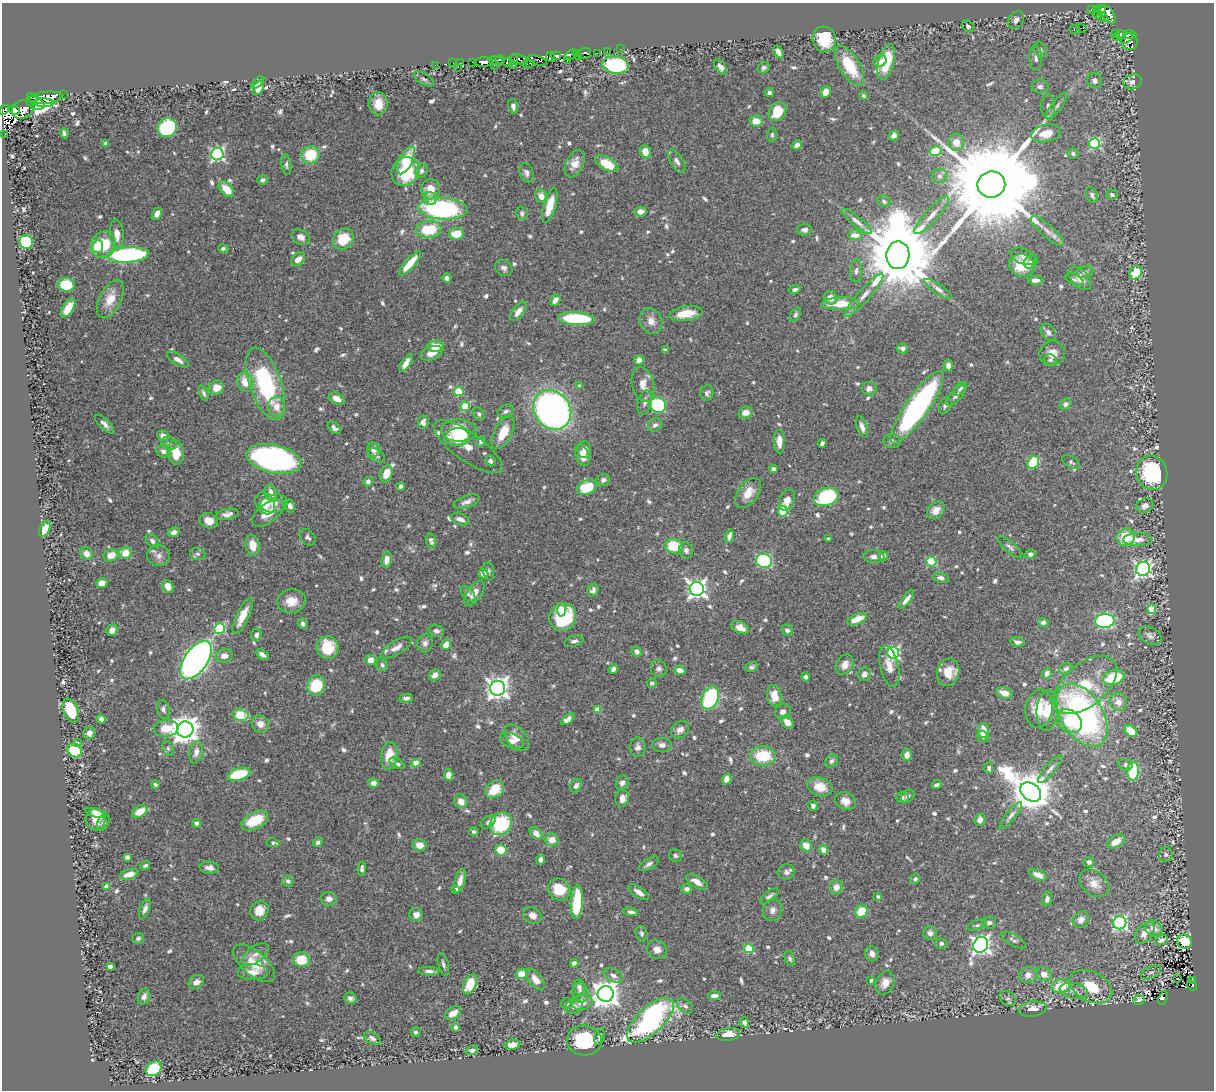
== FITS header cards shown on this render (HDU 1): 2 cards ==
NAXIS1  =                 1212
NAXIS2  =                 1088

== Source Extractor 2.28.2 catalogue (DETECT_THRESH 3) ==
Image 1212 x 1088 px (HDU 1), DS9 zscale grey, 1 PNG px = 1 image px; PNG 1216 x 1092 px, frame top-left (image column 1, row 1088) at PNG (2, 3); each listed source drawn as its Kron ellipse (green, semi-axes under 4 px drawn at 4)
Background 0.668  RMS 0.015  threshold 0.0438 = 3 sigma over >= 5 px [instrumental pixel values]
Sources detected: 789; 13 with non-positive FLUX_AUTO (blend fragments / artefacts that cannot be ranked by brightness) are neither listed nor drawn; of the other 776, the 500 brightest by FLUX_AUTO listed and drawn (276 fainter detections omitted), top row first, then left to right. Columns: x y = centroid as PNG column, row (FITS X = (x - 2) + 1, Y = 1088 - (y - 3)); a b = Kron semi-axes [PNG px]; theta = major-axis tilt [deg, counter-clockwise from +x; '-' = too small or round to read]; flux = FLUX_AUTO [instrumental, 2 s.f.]
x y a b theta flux
1091 9 4 3 - 23
1097 9 4 3 - 88
1101 9 5 4 - 25
1097 14 5 3 - 5.3
1108 14 10 5 -55 39
1102 17 6 3 -26 38
1016 20 9 7 52 5.2
968 26 6 5 - 3
1082 28 5 3 - 2.7
1075 30 5 3 - 17
1116 34 3 3 - 81
1121 35 5 4 - 45
1130 35 6 3 2 71
1116 38 2 2 - 4.6
824 39 13 11 -64 31
1127 39 7 3 35 160
1129 42 8 8 - 74
620 49 2 2 - 3.4
1040 50 8 6 -59 3
607 51 2 2 - 5.1
778 52 7 4 -59 4.9
576 53 3 2 - 64
584 53 6 5 - 150
597 53 3 2 - 4.6
571 55 6 4 35 330
556 56 5 3 - 260
551 57 5 4 - 120
578 57 3 3 - 43
1036 58 13 6 -87 4.5
520 59 9 4 -21 190
500 60 4 3 - 200
514 60 5 4 - 130
537 60 10 2 -18 71
496 61 8 4 -7 510
567 61 3 2 - 14
880 61 7 5 38 7.1
473 62 3 2 - 23
483 62 9 4 3 750
508 62 5 4 - 56
886 62 18 7 76 41
453 63 2 2 - 6.4
460 63 3 2 - 3.9
528 64 6 3 7 77
435 65 2 2 - 8.9
494 65 4 2 - 17
513 65 3 2 - 51
615 65 13 8 -10 110
850 66 22 10 -58 40
458 67 3 2 - 28
720 67 8 5 -55 5.1
764 68 6 5 - 2.4
424 79 11 5 -31 2.9
1095 80 7 7 - 4.6
258 82 8 4 44 3.7
1132 82 9 7 15 5.4
1040 87 8 7 - 4.1
258 88 7 5 60 9.2
826 92 6 5 - 11
769 93 5 3 - 3.1
63 94 4 3 - 48
863 96 5 4 - 2.3
33 97 6 4 -14 77
45 98 17 6 6 3500
35 103 9 6 -24 450
44 103 10 4 0 1800
378 104 11 9 -89 14
513 106 7 5 -78 4.2
1048 106 12 7 -88 4.8
1057 106 17 5 55 4.6
23 109 11 9 26 830
4 110 6 3 43 110
14 110 6 3 -29 140
777 112 10 8 51 26
756 121 7 5 -8 14
167 128 10 9 - 79
64 133 5 3 - 2.5
1046 133 15 8 11 14
5 134 2 2 - 6.6
772 135 7 5 84 2.3
894 136 5 4 - 5.9
956 142 8 8 - 10
106 144 4 3 - 5
1095 144 5 5 - 100
797 145 5 4 - 6
935 151 6 5 - 40
645 152 6 5 - 9
217 154 6 6 - 220
1073 154 6 5 - 2.5
310 155 9 8 - 35
406 160 15 6 63 38
677 161 13 6 -60 4.6
575 164 14 8 65 10
607 164 12 6 -30 28
286 165 10 5 -82 2.7
405 171 15 13 56 65
421 171 7 5 76 3.5
526 173 10 6 -73 4.2
940 176 8 7 - 3.3
263 180 5 4 - 3
991 184 14 13 - 34000
226 189 9 5 -49 17
431 189 10 9 - 14
1092 195 8 5 -66 3.7
1112 195 6 5 - 3.1
541 196 7 6 - 9.3
430 198 7 6 - 5.4
884 201 7 5 -22 2.6
550 205 18 6 74 23
443 209 24 11 -3 200
640 211 6 5 - 6.3
522 213 7 5 -76 2.6
157 214 6 4 60 6.2
932 215 25 6 48 11
857 222 18 5 -40 5.2
429 229 13 8 7 39
804 230 7 5 2 4
1047 231 21 6 -41 8.5
117 234 15 7 -85 11
456 234 7 5 6 22
855 235 7 5 -1 7.7
301 237 9 7 -29 5.6
343 239 11 9 46 28
26 242 7 6 - 59
103 245 13 12 - 34
98 247 6 5 - 31
223 249 5 3 - 2.7
128 255 21 7 3 180
898 255 14 11 88 15000
1023 256 13 7 -23 4.7
298 259 8 5 39 7.9
1031 262 7 6 - 3.3
410 264 16 5 49 22
1022 265 13 11 -17 32
504 268 9 7 -38 3.9
856 271 11 6 85 3.5
1085 272 8 6 7 3.3
1136 273 7 5 55 26
447 278 4 4 - 4.1
1080 278 14 8 -48 9.3
1036 280 8 4 0 5
1074 280 10 5 -23 2.7
66 285 8 6 -4 37
795 289 6 4 11 3.5
938 289 16 5 -35 4.2
864 295 28 6 49 12
831 298 7 6 - 8.1
110 299 21 11 63 17
555 300 6 4 56 5.7
841 304 19 6 2 28
68 308 11 5 57 18
518 311 11 5 52 8.4
686 314 16 7 9 20
795 315 7 5 62 2.5
576 319 18 6 -4 84
651 321 13 11 -64 8.8
1048 332 9 6 -53 4.1
436 346 8 6 1 15
902 349 5 5 - 4
665 350 4 3 - 2.3
431 353 11 7 21 9.5
1052 353 13 12 - 11
178 360 12 5 -33 5.8
639 360 5 4 - 5.6
1050 360 6 5 - 2.4
406 363 10 4 57 7.6
948 365 6 4 -85 4.8
245 382 10 8 -65 16
265 384 38 15 -71 100
643 385 18 11 -77 11
580 386 4 4 - 4.1
216 388 8 7 - 12
869 389 7 6 - 6
960 389 8 5 45 2.7
459 391 5 5 - 40
204 393 8 4 -69 2.6
707 393 8 6 80 3
956 396 13 5 49 4.7
337 398 8 5 -25 8.6
645 403 12 7 73 4.5
1066 404 6 5 - 2.9
658 405 8 7 - 73
465 406 5 4 - 46
945 406 8 6 66 2.8
276 407 10 8 -77 9.8
917 407 43 11 55 230
552 410 21 17 -51 530
506 411 8 6 33 4
745 413 7 6 - 9.3
479 414 7 5 -63 2.4
423 422 7 5 86 5.6
104 424 12 5 -45 4.4
655 425 7 6 - 3.6
862 427 11 5 -72 5.6
334 428 7 5 -38 3.9
459 431 18 11 -2 40
503 432 18 8 63 22
163 436 6 5 - 7.4
457 437 12 9 5 28
481 441 5 4 - 3
892 441 9 7 -12 2.9
779 442 11 5 -89 10
169 443 8 6 -23 2.6
822 443 4 4 - 3.1
468 447 40 14 -36 19
374 450 7 6 - 6.3
584 450 8 6 -90 5.7
163 451 7 6 - 4.4
176 452 12 8 -83 18
376 455 10 6 -33 3.1
582 455 11 6 -69 11
274 459 28 14 -13 300
490 461 5 5 - 3.3
1033 462 7 5 59 55
1071 462 10 5 -31 2.4
774 469 4 4 - 4.3
1152 473 17 15 -72 110
386 474 9 6 69 15
603 480 7 6 - 3.8
368 481 5 4 - 3.6
401 487 4 4 - 3.6
587 487 10 7 24 33
271 493 8 6 -71 7.9
748 493 17 10 54 14
826 497 13 9 20 110
787 500 11 7 63 11
466 502 14 6 20 5.3
265 503 11 9 -60 16
274 503 14 9 7 8.7
290 506 6 5 - 5
1145 506 9 7 24 5.3
936 510 10 7 43 8.1
783 511 5 5 - 40
268 513 18 9 36 17
227 514 11 5 11 5.4
460 519 9 5 -19 6.3
209 521 9 7 -23 9.4
45 529 9 5 62 17
174 532 6 4 26 5.6
729 536 7 4 75 4.6
308 537 9 6 -50 3.1
1126 537 9 8 - 35
828 539 4 3 - 2.4
1138 539 14 6 1 7.9
152 541 8 5 -51 3.3
431 541 8 5 -76 3
252 545 10 7 -80 14
674 546 9 7 -10 36
1010 547 15 5 -41 3.6
686 550 8 7 - 3.8
125 553 6 6 - 15
86 554 7 6 - 7.1
198 554 8 6 -15 2.6
1030 554 5 4 - 4.3
111 555 7 6 - 14
159 556 11 10 - 6.5
874 556 11 6 -3 5
883 556 5 5 - 5.7
386 560 8 5 81 6.4
764 561 8 7 - 100
931 562 5 5 - 56
1143 569 7 6 - 320
489 571 8 5 -82 2.3
483 574 5 5 - 6.2
941 578 8 5 -16 4.1
102 583 6 5 - 8.5
168 587 7 5 -64 10
697 589 7 7 - 480
593 590 6 5 - 3.4
474 593 14 7 55 8.3
468 594 9 5 -48 2.9
906 600 11 4 53 6.7
292 601 14 12 8 17
1152 609 5 4 - 35
561 610 6 4 -88 9.5
243 616 19 6 65 17
563 617 14 13 - 71
857 619 10 5 24 17
1105 621 10 7 3 170
1043 622 5 4 - 3.8
303 624 5 5 - 3.4
740 627 9 6 -25 8.5
220 629 5 5 - 78
112 630 6 5 - 6
787 630 6 5 - 3.4
436 631 8 6 -15 3.7
256 635 6 5 - 3.7
1150 636 12 8 -27 4.4
574 641 9 5 14 3.6
1017 642 7 5 -8 3.4
425 643 9 8 - 4.5
446 645 6 5 - 10
328 648 11 11 - 34
396 648 17 7 32 7.5
637 652 5 4 - 4.5
893 653 6 6 - 170
262 654 7 4 -33 4.3
224 656 8 6 12 6
196 660 22 11 55 740
371 660 5 5 - 11
382 665 7 5 -54 2.6
845 665 11 8 57 6.9
889 666 21 9 -77 14
751 667 6 5 - 2.6
613 669 5 4 - 3
659 669 8 8 - 3.5
1066 669 7 5 31 3.2
680 670 5 4 - 8.3
948 672 14 11 74 15
1047 673 5 4 - 4
864 674 7 6 - 4.7
435 675 6 5 - 7.2
806 677 4 3 - 3.3
1114 677 11 7 18 37
652 683 5 5 - 2.8
316 685 10 8 72 42
1085 685 37 21 40 46
498 688 7 7 - 710
1004 693 8 5 -21 8.9
774 696 11 7 -82 15
406 698 7 4 2 3.4
710 698 12 8 67 93
1118 702 9 8 - 7.9
163 709 9 6 -78 3.4
1039 709 19 13 83 22
598 710 4 4 - 18
71 711 13 7 -66 40
1047 711 20 10 87 19
783 712 8 7 - 5.3
240 715 8 6 -10 29
1082 715 35 21 -58 270
101 719 5 4 - 4.1
568 719 8 4 39 4.7
1069 721 14 10 -39 25
787 722 7 5 -46 10
260 724 9 8 - 8.5
166 728 12 8 8 21
185 729 8 8 - 1400
680 730 10 7 38 6.2
983 731 7 5 90 12
1131 731 7 5 -38 18
89 733 6 6 - 6.1
983 736 6 5 - 3.7
516 738 15 9 -47 13
512 741 12 7 -21 6.5
77 743 4 4 - 2.5
662 745 10 7 -3 4.7
638 747 10 8 87 4.8
168 748 8 5 -63 2.5
75 750 8 6 -29 34
196 752 11 6 77 6.5
907 755 6 5 - 7.4
389 756 14 8 85 20
763 756 13 9 2 42
831 761 7 5 48 2.9
397 763 9 4 -29 2.4
416 763 4 4 - 22
1125 765 7 5 -23 2.5
989 768 5 4 - 2.4
1050 769 18 5 49 4.8
1133 771 9 6 88 50
239 774 12 6 14 45
449 775 6 4 -87 10
727 779 5 4 - 7.4
373 783 5 4 - 4.6
622 783 7 6 - 4.7
155 785 4 3 - 2.4
937 785 5 3 - 3.1
576 786 7 5 55 4.2
820 787 13 9 -18 16
495 789 10 8 39 26
1031 792 11 8 -39 3700
908 796 7 5 36 4
622 798 9 6 84 7.3
902 798 7 5 5 2.8
461 801 7 6 - 8.2
845 801 11 8 -24 8.8
813 806 5 5 - 3.2
140 812 8 5 32 14
96 813 11 4 -15 6.3
1011 816 17 4 51 4.1
96 819 11 10 - 11
255 820 14 8 28 36
980 820 6 5 - 4.9
103 822 9 5 66 3.1
488 822 8 5 35 2.9
197 823 4 4 - 3.7
501 824 12 10 53 80
474 832 5 4 - 2.6
536 833 7 5 -42 6.5
552 840 7 6 - 10
1116 841 10 5 32 12
318 842 5 4 - 2.8
273 843 6 4 -11 3
419 845 7 6 - 9.2
806 846 6 5 - 11
501 850 5 5 - 26
824 850 5 4 - 8.1
1166 854 7 7 - 3.7
675 856 7 6 - 2.5
127 857 4 4 - 2.9
540 859 5 4 - 3.6
1089 862 5 5 - 3.4
649 864 11 5 30 3.6
145 865 5 3 - 2.4
209 868 10 6 -4 6.1
362 869 7 3 84 2.8
786 872 9 7 12 4.4
129 874 9 5 17 11
1038 875 9 5 -22 8.6
915 879 5 4 - 2.7
288 881 5 5 - 3.3
460 881 12 5 76 8.3
697 882 12 5 -29 8.8
1094 883 17 11 -38 12
106 886 4 4 - 9.6
836 887 7 6 - 8.5
456 889 4 3 - 3.5
559 889 11 10 - 29
687 889 5 5 - 4.4
639 892 11 5 -33 6.2
769 896 11 5 38 3.4
878 897 4 3 - 2.5
329 899 8 6 -6 5.5
1047 899 7 5 76 3.3
577 902 17 6 86 55
145 909 10 5 71 4.6
773 910 11 9 68 5.7
259 911 10 9 - 13
861 911 6 6 - 31
631 912 7 4 -6 3.5
416 915 7 6 - 8.1
532 915 10 7 -34 7.4
1081 920 9 7 51 5.6
989 923 7 6 - 3.3
1120 923 6 6 - 200
977 925 10 5 20 2.6
1154 928 9 7 -25 9.9
930 933 7 6 - 5
1145 933 12 8 50 11
641 934 8 5 -77 2.8
138 938 6 5 - 2.8
1014 940 13 5 -29 3.1
1162 940 6 5 - 5.1
1184 941 7 7 - 31
941 943 6 5 - 2.9
981 945 8 7 - 510
749 949 5 4 - 46
657 950 10 9 - 6.4
255 954 15 8 37 7
872 954 8 6 -67 5
790 959 8 5 -68 2.3
301 960 8 7 - 26
254 963 25 12 -40 23
574 963 4 4 - 12
443 964 12 5 -75 3.4
110 966 4 3 - 5.8
429 971 11 4 -2 3.4
253 972 15 8 -2 11
1151 972 11 6 24 2.7
522 974 6 5 - 14
1044 974 8 6 -34 9
613 975 10 6 -28 4.3
1028 975 9 8 - 8.2
1177 979 3 2 - 2.8
536 980 12 6 -50 9.7
871 980 4 3 - 3.1
1193 981 3 3 - 21
196 982 8 6 33 5.6
885 983 12 9 62 9.7
470 984 10 6 66 23
1061 986 9 7 11 30
1192 986 5 4 - 62
579 987 7 6 - 3.7
1091 987 23 14 -27 32
1074 991 14 8 -9 6.9
580 993 10 8 -80 6.1
606 994 8 8 - 1300
144 996 8 6 68 3.8
714 996 6 4 5 4.8
350 998 6 5 - 3.5
1008 998 9 6 -39 3.1
1163 998 7 3 71 50
1139 1000 6 4 21 4.1
582 1002 10 7 8 10
566 1003 6 5 - 2.4
574 1006 9 7 15 4.2
685 1006 9 6 -38 3.6
1032 1009 14 7 7 10
453 1013 9 6 33 10
650 1020 29 13 43 250
744 1022 5 5 - 3.2
455 1027 4 4 - 4.9
416 1032 5 5 - 2.3
728 1034 12 6 10 13
599 1037 9 5 77 3.9
372 1038 9 5 -26 3.1
584 1041 17 15 -4 61
512 1045 8 5 13 7.7
472 1050 6 4 17 3.6
154 1069 8 6 37 84
At the frame edge (FLAGS 8, measured only in part): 1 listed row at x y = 4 110
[276 fainter detections neither listed nor drawn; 13 non-positive-flux detections neither listed nor drawn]